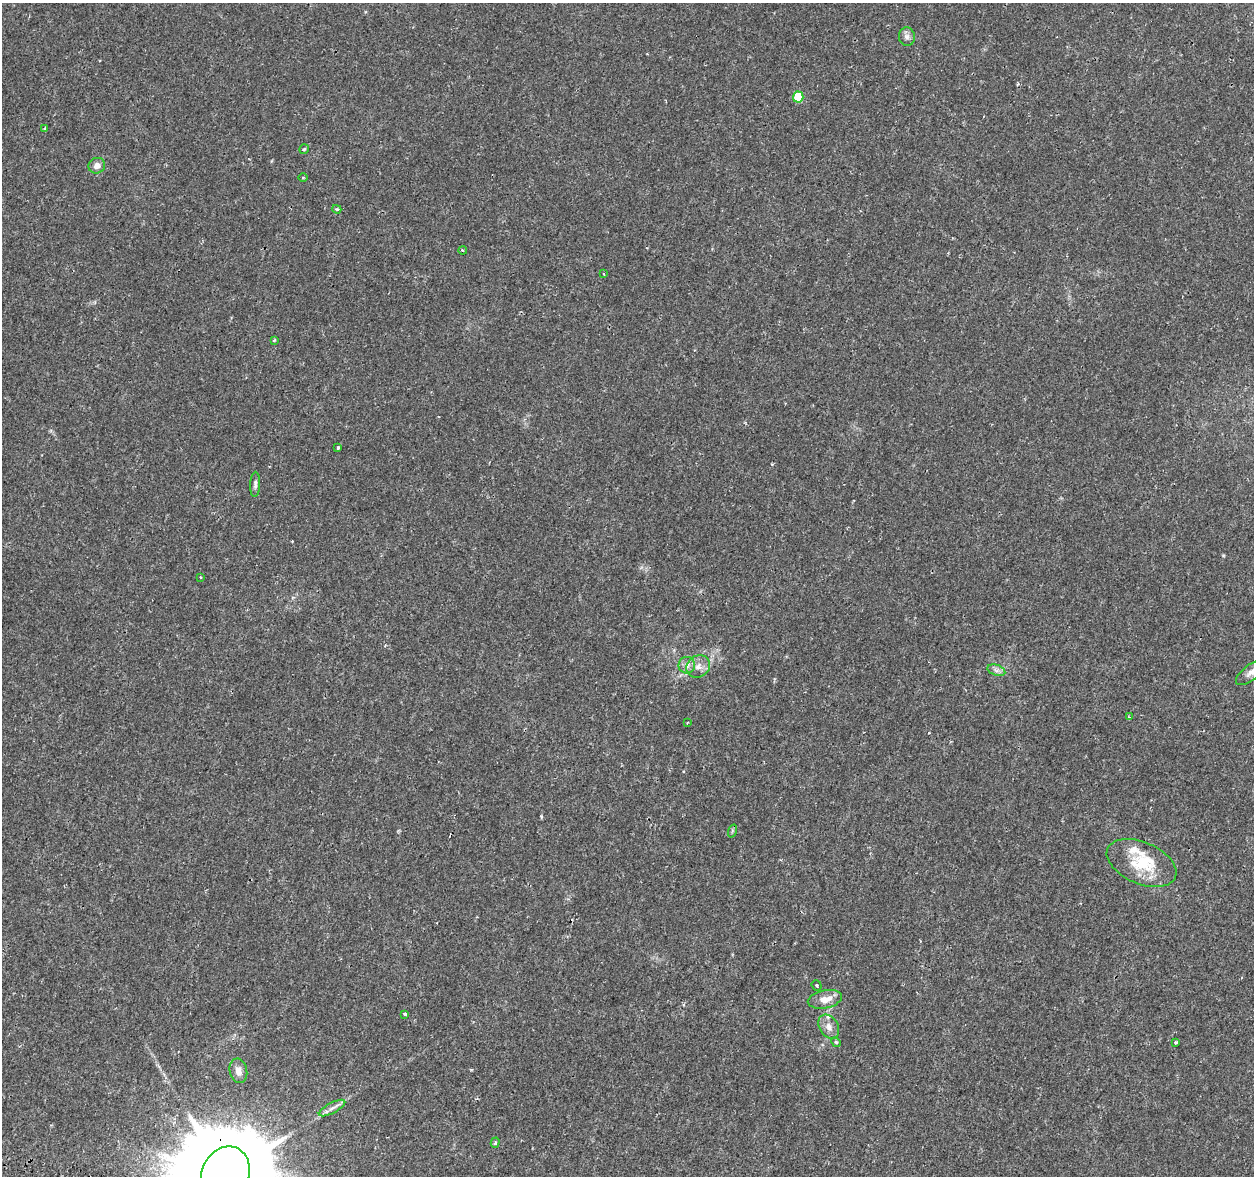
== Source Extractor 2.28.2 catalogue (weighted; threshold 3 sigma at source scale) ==
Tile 7 of 4 x 4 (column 3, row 2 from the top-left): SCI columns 2550-3801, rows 2674-3847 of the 5090 x 5288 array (HDU 1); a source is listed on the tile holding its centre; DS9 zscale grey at full resolution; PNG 1256 x 1178 px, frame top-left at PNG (2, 3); each listed source drawn as its Kron ellipse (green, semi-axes under 4 px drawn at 4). Shown black and unused: <1% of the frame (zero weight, under 2 of 3 exposures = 3% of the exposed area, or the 3 px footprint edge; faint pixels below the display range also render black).
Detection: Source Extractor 2.28.2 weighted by HDU 2 'WHT'; one run over the whole footprint, this tile lists its part. Background 0.00636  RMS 0.0022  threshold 0.0097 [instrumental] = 3 sigma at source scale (4.5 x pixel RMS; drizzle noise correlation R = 1.50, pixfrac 1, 0.0396/0.0396 arcsec/px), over >= 5 px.
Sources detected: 36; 2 cosmic-ray / hot-pixel residue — neither listed nor drawn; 3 inside a brighter listed object's ellipse — not listed separately; the other 31 listed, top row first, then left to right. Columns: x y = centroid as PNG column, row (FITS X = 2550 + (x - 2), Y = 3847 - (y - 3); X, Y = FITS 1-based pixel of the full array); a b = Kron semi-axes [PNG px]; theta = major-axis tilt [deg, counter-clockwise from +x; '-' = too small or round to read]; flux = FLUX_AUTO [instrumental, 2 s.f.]
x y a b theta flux
907 37 9 8 - 0.86
798 97 5 5 - 6.6
44 128 4 3 - 0.44
304 149 5 4 - 0.31
97 166 8 8 - 1.3
303 178 4 3 - 0.18
337 209 5 3 - 0.27
463 250 4 4 - 0.25
604 274 3 2 - 0.22
274 340 4 3 - 0.24
338 448 4 3 - 0.28
255 484 12 5 88 0.68
201 577 3 2 - 0.21
687 665 8 8 - 1
698 666 12 10 37 1.7
996 670 9 5 -19 0.78
1251 672 18 7 38 1.3
1129 717 4 3 - 0.28
687 722 3 2 - 0.25
732 831 7 4 72 0.33
1142 863 37 20 -23 9
817 986 5 4 - 0.33
825 999 17 9 11 2.4
405 1014 4 3 - 1
829 1027 13 9 -58 1.5
836 1042 5 4 - 0.28
1175 1042 3 3 - 0.38
238 1071 12 8 -79 1.5
332 1108 15 5 28 1.1
495 1143 5 4 - 0.31
225 1175 29 23 68 7000
Overlapping masked pixels (flux is a lower limit): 1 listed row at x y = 225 1175
Isophote crosses this tile's border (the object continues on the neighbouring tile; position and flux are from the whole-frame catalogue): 2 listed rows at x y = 1251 672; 225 1175
Unlisted compact peaks at least as high as the median listed source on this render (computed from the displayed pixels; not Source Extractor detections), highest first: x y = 541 816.